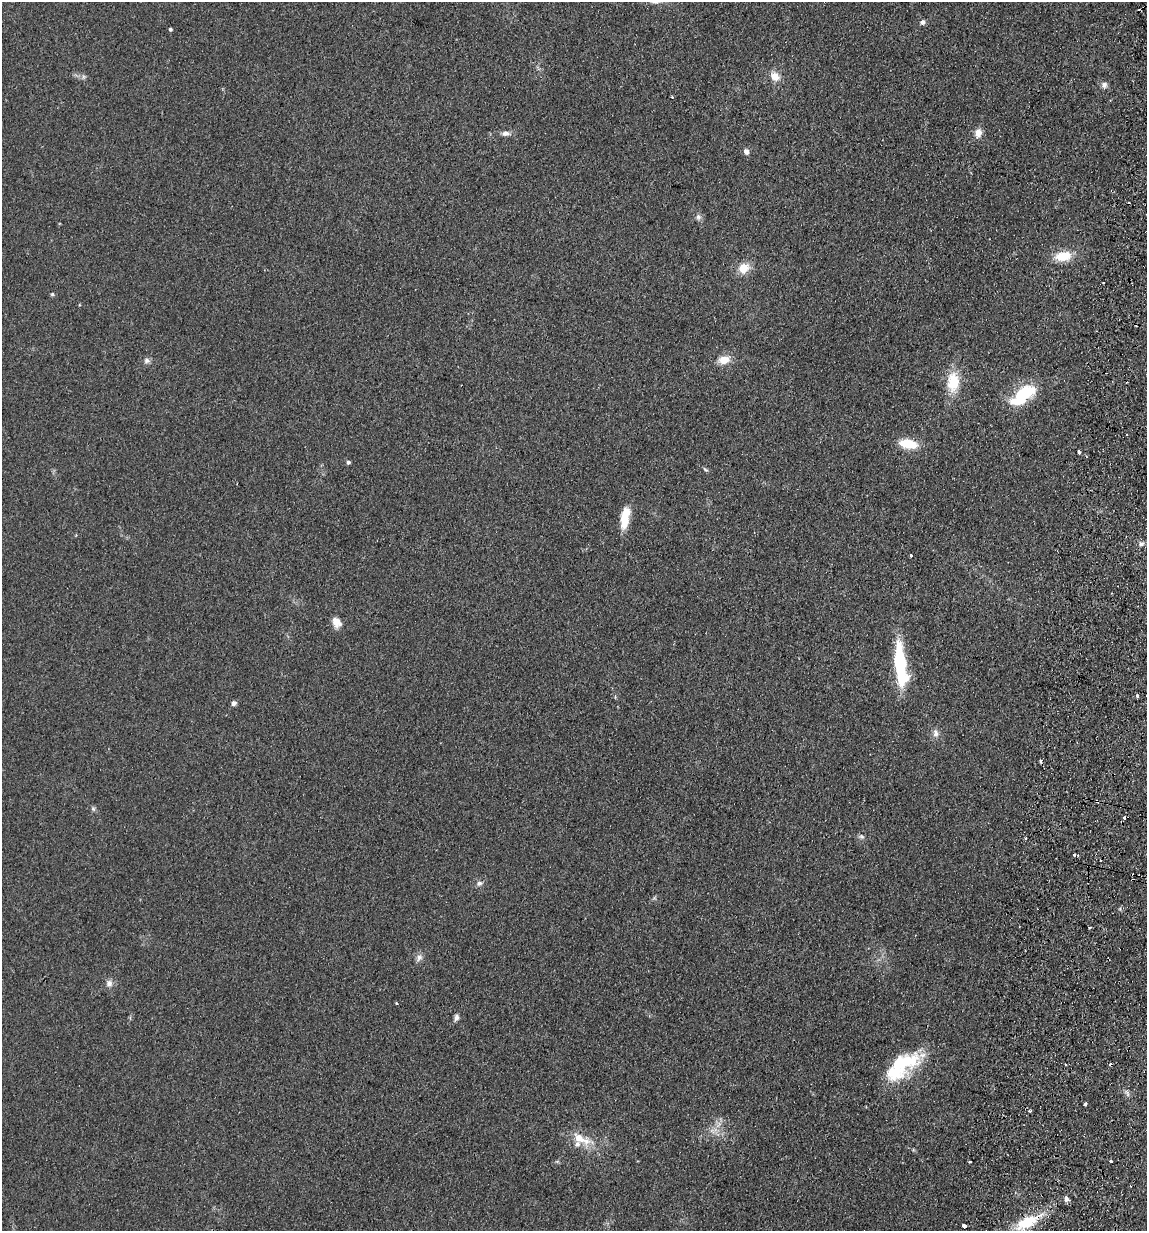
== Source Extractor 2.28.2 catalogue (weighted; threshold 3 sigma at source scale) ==
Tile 10 of 4 x 4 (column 2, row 3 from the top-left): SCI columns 1320-2464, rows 1242-2470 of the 5045 x 4941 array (HDU 1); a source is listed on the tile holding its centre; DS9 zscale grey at full resolution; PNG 1149 x 1233 px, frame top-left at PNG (2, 2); no overlay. Shown black and unused: <1% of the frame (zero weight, under 2 of 3 exposures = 3% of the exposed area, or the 3 px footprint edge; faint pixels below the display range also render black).
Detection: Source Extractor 2.28.2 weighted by HDU 2 'WHT'; one run over the whole footprint, this tile lists its part. Background 0.166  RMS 0.012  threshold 0.0521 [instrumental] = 3 sigma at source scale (4.5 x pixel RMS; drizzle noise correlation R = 1.50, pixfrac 1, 0.05/0.05 arcsec/px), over >= 5 px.
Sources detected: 66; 1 inside a brighter object's white glare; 11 cosmic-ray / hot-pixel residue — not listed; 3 inside a brighter listed object's ellipse — not listed separately; the other 51 listed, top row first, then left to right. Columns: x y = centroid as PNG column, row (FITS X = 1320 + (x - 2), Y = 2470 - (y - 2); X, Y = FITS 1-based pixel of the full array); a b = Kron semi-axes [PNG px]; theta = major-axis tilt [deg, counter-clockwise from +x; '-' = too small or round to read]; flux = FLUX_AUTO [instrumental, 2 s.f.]
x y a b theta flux
922 22 7 6 - 3.4
170 29 3 3 - 2.2
775 76 12 10 -45 12
83 77 7 4 72 1.9
1104 85 8 7 - 4.3
672 97 3 2 - 1.8
505 133 13 6 3 5.3
978 133 10 8 77 9.7
746 151 8 6 -75 4.4
698 217 8 7 - 3.8
1063 256 19 11 8 25
744 268 14 12 29 17
1103 283 2 2 - 1.1
52 294 5 4 - 1.6
724 360 14 10 15 14
146 361 9 7 -10 3.7
953 382 25 14 89 32
1026 392 42 15 33 48
908 444 18 9 -10 31
1079 452 4 2 - 3
348 462 4 4 - 3
705 469 7 4 -30 1.9
625 518 24 8 80 28
1141 544 8 6 14 3.8
911 555 3 3 - 3.1
336 621 14 10 -80 9.9
900 663 41 12 -86 82
1137 696 4 3 - 3
233 703 6 5 - 3.7
935 733 10 7 -80 5.4
1098 801 3 3 - 7.1
93 809 7 5 -44 2.3
862 836 8 6 -3 2.7
1074 854 3 3 - 5.1
479 883 9 6 19 3.9
1120 909 5 3 - 1.3
1089 927 3 3 - 2.6
419 957 10 8 66 5
109 983 9 9 - 5.6
396 1003 4 3 - 1.1
456 1017 8 5 79 4
901 1064 47 23 37 75
1085 1104 3 3 - 5.9
1030 1111 4 3 - 1.8
712 1131 7 4 -19 3.5
580 1138 33 11 -24 24
1111 1161 3 3 - 3
970 1162 3 3 - 3
1066 1199 8 6 -76 3.9
1027 1222 37 15 27 44
964 1226 4 3 - 8.9
Overlapping masked pixels (flux is a lower limit): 3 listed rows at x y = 1098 801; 1027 1222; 964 1226